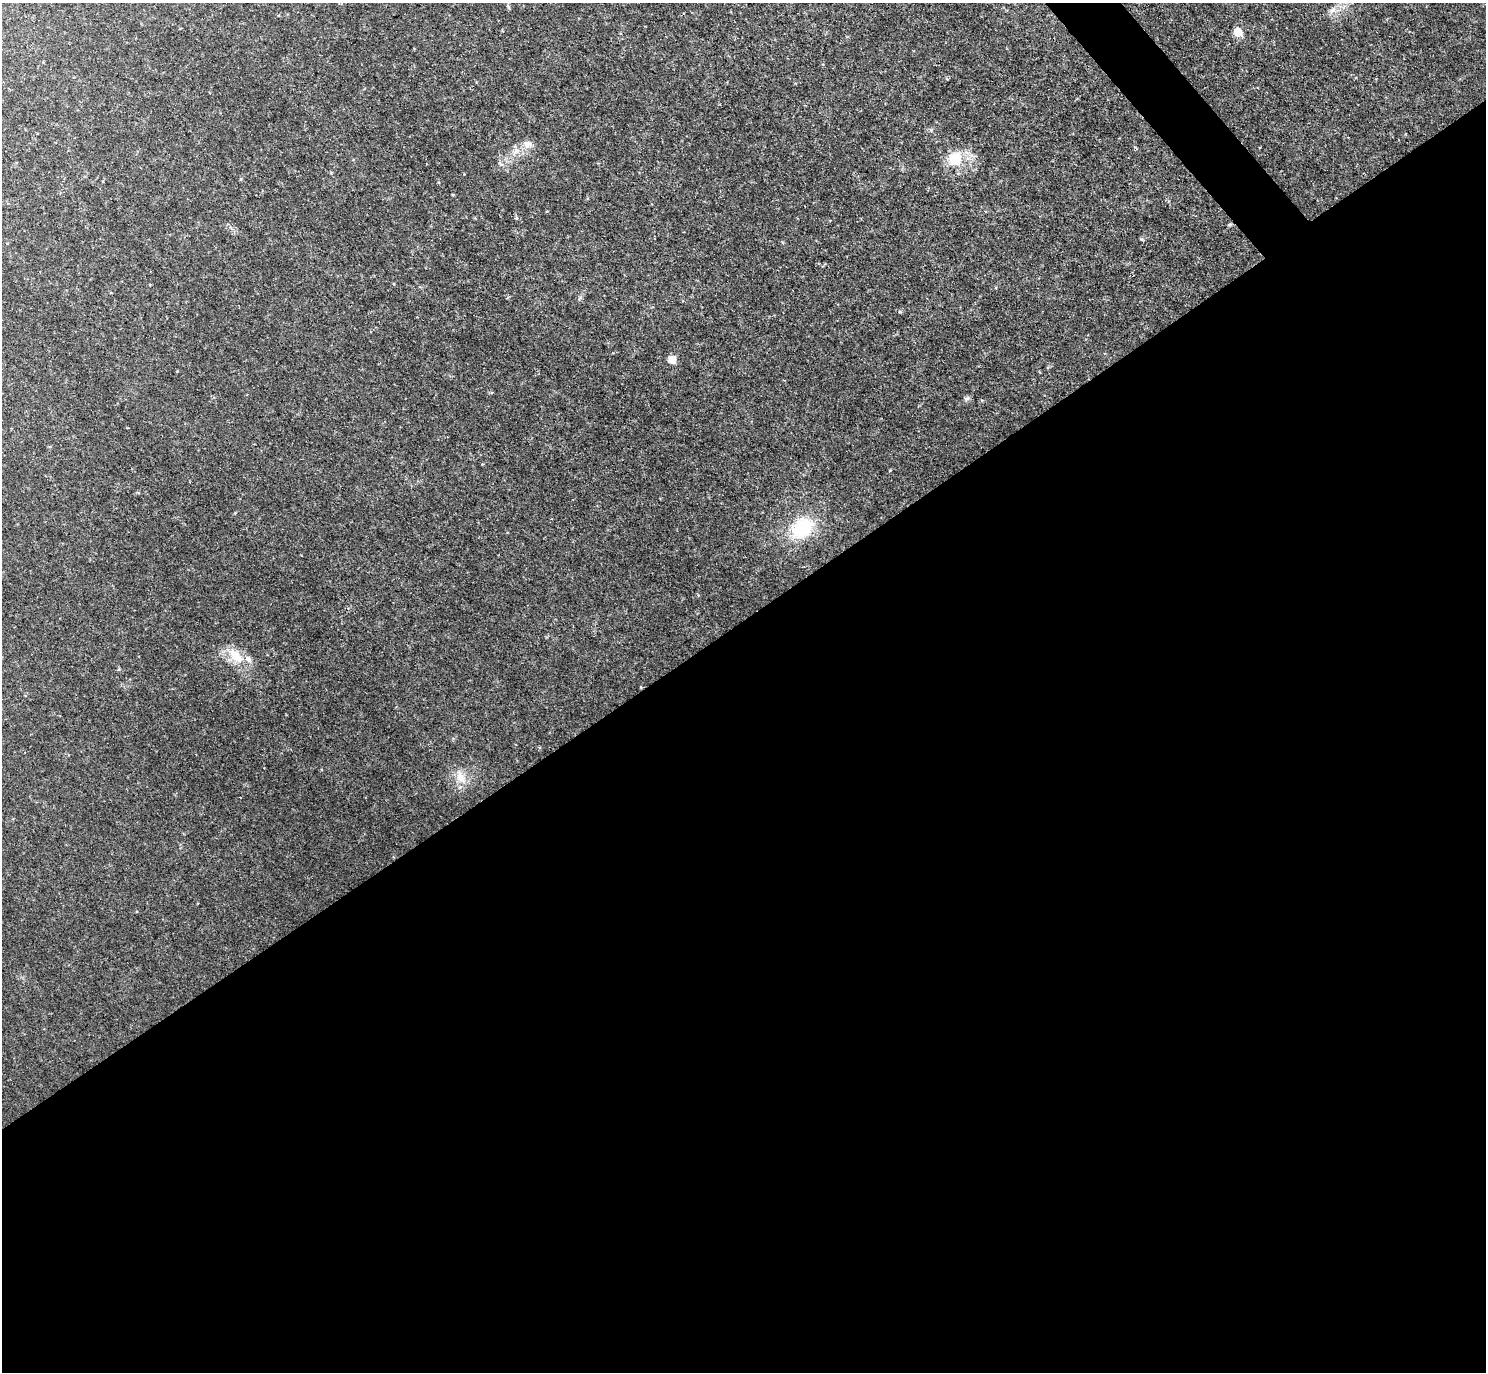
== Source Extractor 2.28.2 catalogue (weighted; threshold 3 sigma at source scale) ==
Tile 15 of 4 x 4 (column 3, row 4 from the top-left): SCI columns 2971-4454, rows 298-1667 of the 5938 x 5933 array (HDU 1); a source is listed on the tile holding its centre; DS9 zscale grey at full resolution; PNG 1488 x 1374 px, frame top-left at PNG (2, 3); no overlay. Shown black and unused: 56% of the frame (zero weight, under 2 of 3 exposures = <1% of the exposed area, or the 3 px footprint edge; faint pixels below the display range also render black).
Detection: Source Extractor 2.28.2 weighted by HDU 2 'WHT'; one run over the whole footprint, this tile lists its part. Background 0.0475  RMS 0.0077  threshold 0.0345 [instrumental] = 3 sigma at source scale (4.5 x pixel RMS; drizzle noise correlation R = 1.50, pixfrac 1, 0.05/0.05 arcsec/px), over >= 5 px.
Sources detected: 12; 1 inside a brighter listed object's ellipse — not listed separately; the other 11 listed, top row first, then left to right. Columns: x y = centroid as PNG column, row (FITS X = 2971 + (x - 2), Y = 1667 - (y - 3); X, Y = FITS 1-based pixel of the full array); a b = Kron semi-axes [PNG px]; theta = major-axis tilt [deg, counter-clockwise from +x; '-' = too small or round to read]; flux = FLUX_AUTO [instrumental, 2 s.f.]
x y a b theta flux
1333 10 9 6 1 2.9
1238 32 6 5 - 17
931 130 6 3 -56 0.98
528 144 12 9 6 4.5
955 159 19 18 - 18
1230 224 5 4 - 0.89
672 360 8 7 - 6.5
967 398 7 4 2 1.4
802 528 21 16 38 39
236 656 29 12 -48 15
461 777 14 12 -55 8.7
Unlisted compact peaks at least as high as the median listed source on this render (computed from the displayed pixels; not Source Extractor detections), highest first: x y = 900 312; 1135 147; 580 297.